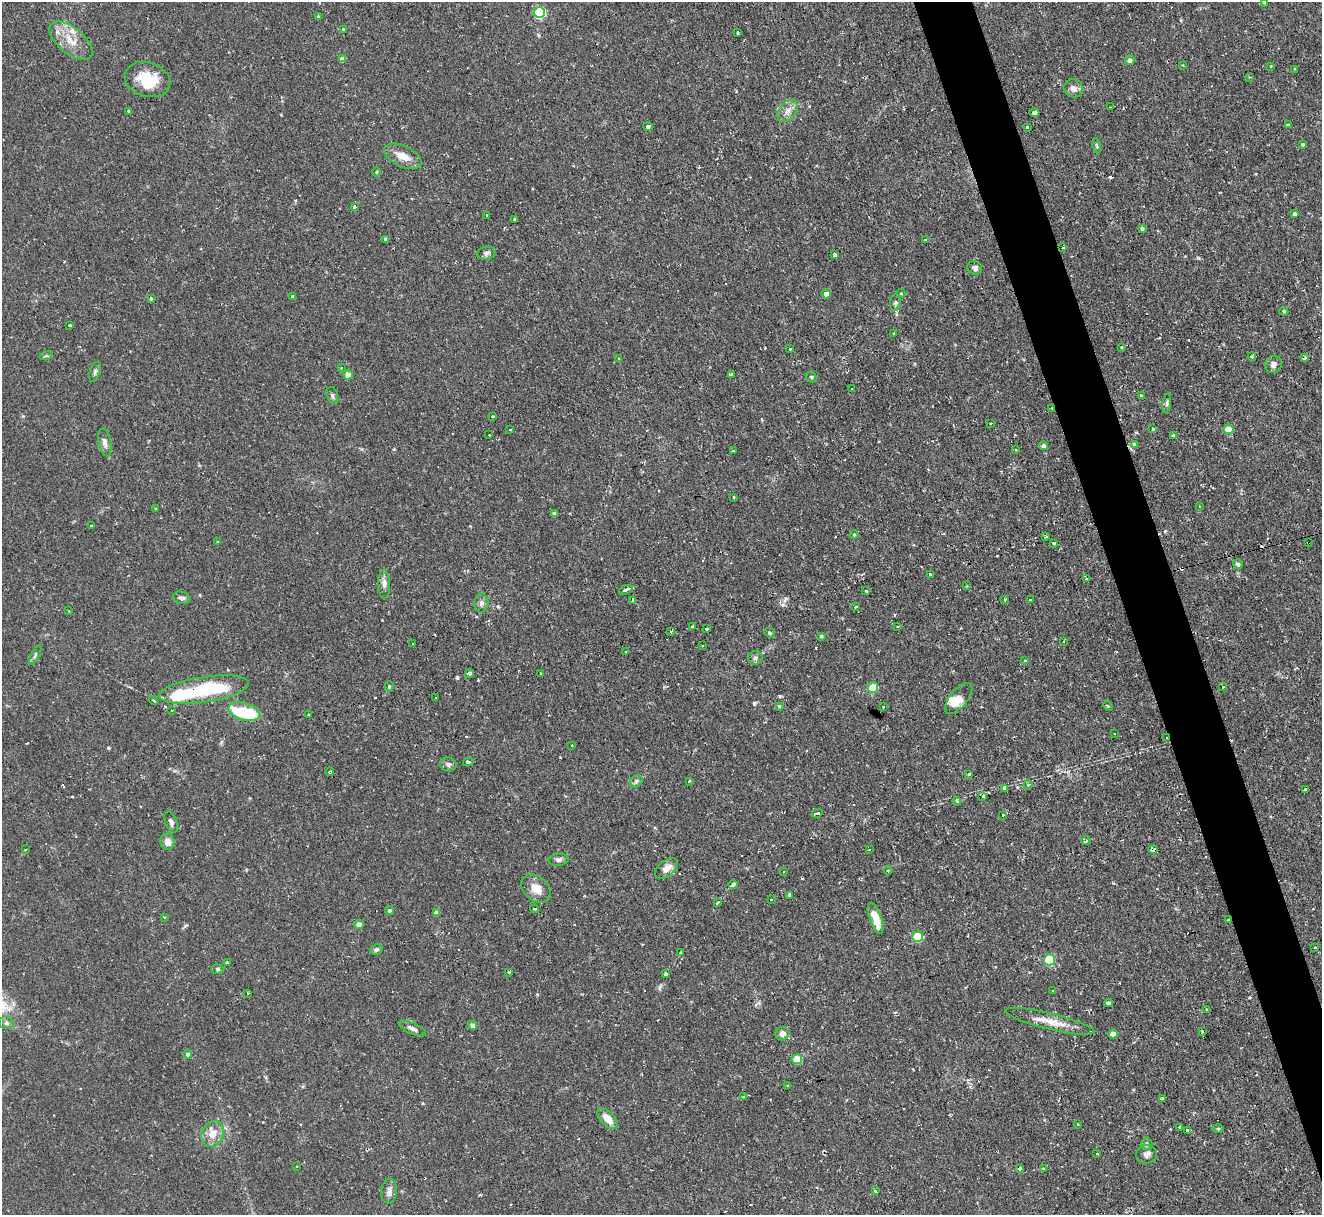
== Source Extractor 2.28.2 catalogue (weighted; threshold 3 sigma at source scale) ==
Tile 6 of 4 x 4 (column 2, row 2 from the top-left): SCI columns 1321-2640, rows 2567-3779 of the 5279 x 5261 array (HDU 1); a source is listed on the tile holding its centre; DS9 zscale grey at full resolution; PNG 1324 x 1217 px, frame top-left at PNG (2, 2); each listed source drawn as its Kron ellipse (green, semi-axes under 4 px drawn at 4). Shown black and unused: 4% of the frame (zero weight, under 2 of 3 exposures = <1% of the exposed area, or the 3 px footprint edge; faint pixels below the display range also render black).
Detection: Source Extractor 2.28.2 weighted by HDU 2 'WHT'; one run over the whole footprint, this tile lists its part. Background 0.126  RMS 0.0071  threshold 0.0318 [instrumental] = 3 sigma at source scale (4.5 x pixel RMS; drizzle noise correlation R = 1.50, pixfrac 1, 0.05/0.05 arcsec/px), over >= 5 px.
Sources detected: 239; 1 inside a brighter object's white glare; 31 cosmic-ray / hot-pixel residue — neither listed nor drawn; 5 inside a brighter listed object's ellipse — not listed separately; the other 202 listed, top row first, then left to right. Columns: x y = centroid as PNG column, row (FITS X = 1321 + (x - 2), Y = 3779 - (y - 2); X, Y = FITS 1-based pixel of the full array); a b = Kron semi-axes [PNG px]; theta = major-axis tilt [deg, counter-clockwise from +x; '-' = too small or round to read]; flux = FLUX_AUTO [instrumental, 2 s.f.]
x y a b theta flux
1265 2 3 3 - 0.98
539 12 5 5 - 59
318 17 4 2 - 0.59
344 29 3 3 - 2
738 33 3 3 - 2.1
71 41 25 13 -39 14
342 59 4 4 - 4.8
1130 60 5 4 - 3.4
1183 65 3 2 - 0.86
1271 67 3 2 - 1.2
1294 69 4 3 - 0.79
1249 77 3 2 - 1.1
147 79 23 17 -17 21
1073 88 9 9 - 3.6
1110 107 2 2 - 0.6
129 111 3 3 - 1.2
788 111 12 8 50 4.9
1034 112 5 3 - 2.1
1289 124 3 3 - 1.6
648 126 4 4 - 1.9
1027 127 4 3 - 5.1
1303 144 3 3 - 1
1096 146 7 3 -80 1
403 156 20 10 -25 9.2
377 172 5 3 - 0.65
354 207 3 3 - 12
1295 214 4 4 - 1.9
487 216 3 3 - 1.5
515 219 3 3 - 1.3
1142 228 3 3 - 4.2
385 239 3 3 - 1
925 240 3 3 - 1.5
1063 248 3 2 - 0.77
486 253 9 6 8 2.2
834 255 4 3 - 1.3
975 268 7 6 - 2.4
901 293 4 4 - 1.2
826 294 4 4 - 3.5
293 297 3 3 - 13
151 299 3 3 - 0.94
895 303 8 5 84 1.5
1284 311 5 4 - 0.96
70 325 3 3 - 3.3
894 333 3 3 - 1.6
1122 347 3 3 - 1.3
790 349 3 2 - 2.6
46 356 7 4 17 1.1
1252 357 4 3 - 0.72
1305 358 4 3 - 1.9
619 359 3 2 - 0.73
1273 364 9 8 - 3.2
341 368 3 2 - 0.88
95 372 10 5 72 1.8
731 374 4 3 - 3.1
348 375 4 4 - 9.7
811 377 6 5 - 0.92
852 389 3 2 - 0.49
332 396 9 5 -74 1.7
1142 396 4 3 - 4.1
1167 403 10 4 84 1.4
1052 408 3 2 - 0.76
492 417 3 3 - 1.4
990 423 3 3 - 1.5
1153 429 3 3 - 1.1
1229 429 5 5 - 16
510 430 3 3 - 1.1
489 435 2 2 - 0.51
1173 435 4 3 - 1.7
105 442 14 6 -80 3.5
1135 444 4 3 - 4.7
1043 446 4 4 - 2.1
1016 449 3 2 - 0.69
733 451 2 2 - 0.52
734 497 4 2 - 0.74
1199 506 2 2 - 0.53
156 509 2 2 - 0.69
555 514 4 4 - 3
91 526 3 3 - 1.9
854 535 4 4 - 0.73
1046 537 3 3 - 1.4
218 542 4 3 - 0.75
1309 542 3 2 - 0.63
1054 543 3 3 - 4
1238 564 5 4 - 1.7
930 574 3 3 - 1.2
1086 579 3 2 - 0.55
384 584 14 6 -88 3.5
967 586 3 2 - 0.74
626 590 7 3 21 6.1
866 591 3 3 - 1.4
182 598 9 6 -14 2.3
633 600 4 3 - 3
1005 600 3 3 - 1.2
1030 600 3 2 - 0.67
481 603 9 7 85 2.7
856 607 3 3 - 1.3
69 611 3 3 - 0.46
693 626 3 3 - 1.1
897 627 3 2 - 0.84
706 629 3 3 - 2.1
671 632 3 2 - 1.9
769 633 6 4 -40 1.1
821 636 4 4 - 0.91
1064 641 3 3 - 0.69
413 644 3 2 - 0.89
702 646 3 2 - 0.45
626 652 3 3 - 0.9
35 655 10 3 64 1.2
755 658 7 6 - 2
1025 660 4 3 - 0.85
540 673 3 2 - 0.52
469 674 4 3 - 38
389 686 5 4 - 0.96
873 687 5 5 - 21
1223 687 3 3 - 1
204 690 45 12 9 50
436 698 3 3 - 0.84
958 699 19 9 50 9.2
153 700 5 3 - 0.91
779 706 3 3 - 1
1108 706 5 3 - 0.83
883 707 3 2 - 0.63
171 710 3 2 - 1.1
244 711 16 8 -15 49
309 715 3 3 - 0.88
1114 734 3 3 - 1.7
1166 738 3 2 - 1.4
572 745 3 2 - 0.57
468 762 5 4 - 1.3
448 764 8 7 - 2.3
330 772 4 3 - 1
969 774 3 3 - 1.3
636 781 7 5 45 1.7
689 781 3 2 - 0.9
1028 785 4 4 - 1.1
1005 788 4 3 - 3.7
1306 790 3 3 - 5.2
983 796 3 3 - 1.1
957 801 4 4 - 1
817 813 5 3 - 2.2
1003 815 3 3 - 1.3
171 822 11 6 -66 2.4
1086 841 5 3 - 1.2
167 842 8 7 - 5.8
1153 849 5 4 - 8.2
25 850 3 3 - 0.99
869 850 2 2 - 0.46
559 860 10 6 5 2.1
666 868 13 7 39 5.7
888 870 4 3 - 0.84
783 871 3 2 - 0.85
733 885 4 3 - 3.8
536 888 16 12 -42 9.2
789 895 4 3 - 1.7
771 900 2 2 - 0.58
718 902 4 3 - 2.1
535 909 4 3 - 0.99
389 910 4 4 - 1.4
436 913 4 4 - 4
164 917 3 3 - 0.89
876 918 16 6 -70 12
1228 920 3 3 - 0.77
359 924 4 4 - 7.8
917 937 5 5 - 29
1315 948 3 2 - 0.8
376 950 6 5 - 1.4
680 953 3 3 - 1.8
1049 960 5 5 - 52
227 963 3 3 - 2.4
218 969 6 5 - 1.2
509 972 3 3 - 0.65
666 974 3 3 - 2
1053 991 4 2 - 0.54
248 993 3 2 - 0.72
1108 1003 4 3 - 6.7
1206 1009 3 3 - 0.96
1050 1021 45 8 -14 13
6 1023 7 6 - 1.9
473 1025 4 4 - 4.7
413 1029 14 5 -24 2.7
1202 1032 3 2 - 1.2
782 1034 7 6 - 4.1
1113 1034 5 4 - 7.8
188 1054 5 4 - 2
797 1059 5 5 - 20
787 1085 3 2 - 1.1
743 1096 4 3 - 0.84
1162 1099 3 3 - 9
608 1119 12 6 -46 8.4
1077 1125 3 3 - 1.2
1180 1127 4 3 - 2.2
1218 1129 6 4 0 0.77
1187 1130 4 3 - 3.4
213 1134 13 10 64 8.6
1147 1144 6 5 - 1.4
1097 1154 3 3 - 1
1147 1154 10 9 - 3.6
297 1166 3 2 - 0.66
1043 1168 3 3 - 0.9
1020 1169 3 3 - 2.3
389 1191 12 7 85 3.6
875 1191 3 3 - 1.4
Overlapping masked pixels (flux is a lower limit): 7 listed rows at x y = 147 79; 1052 408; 1309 542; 204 690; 1166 738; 1153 849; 1228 920
Isophote crosses this tile's border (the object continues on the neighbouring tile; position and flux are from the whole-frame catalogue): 1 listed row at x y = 1265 2
Unlisted compact peaks at least as high as the median listed source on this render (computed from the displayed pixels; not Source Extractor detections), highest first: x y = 754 703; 457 677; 780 696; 108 748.